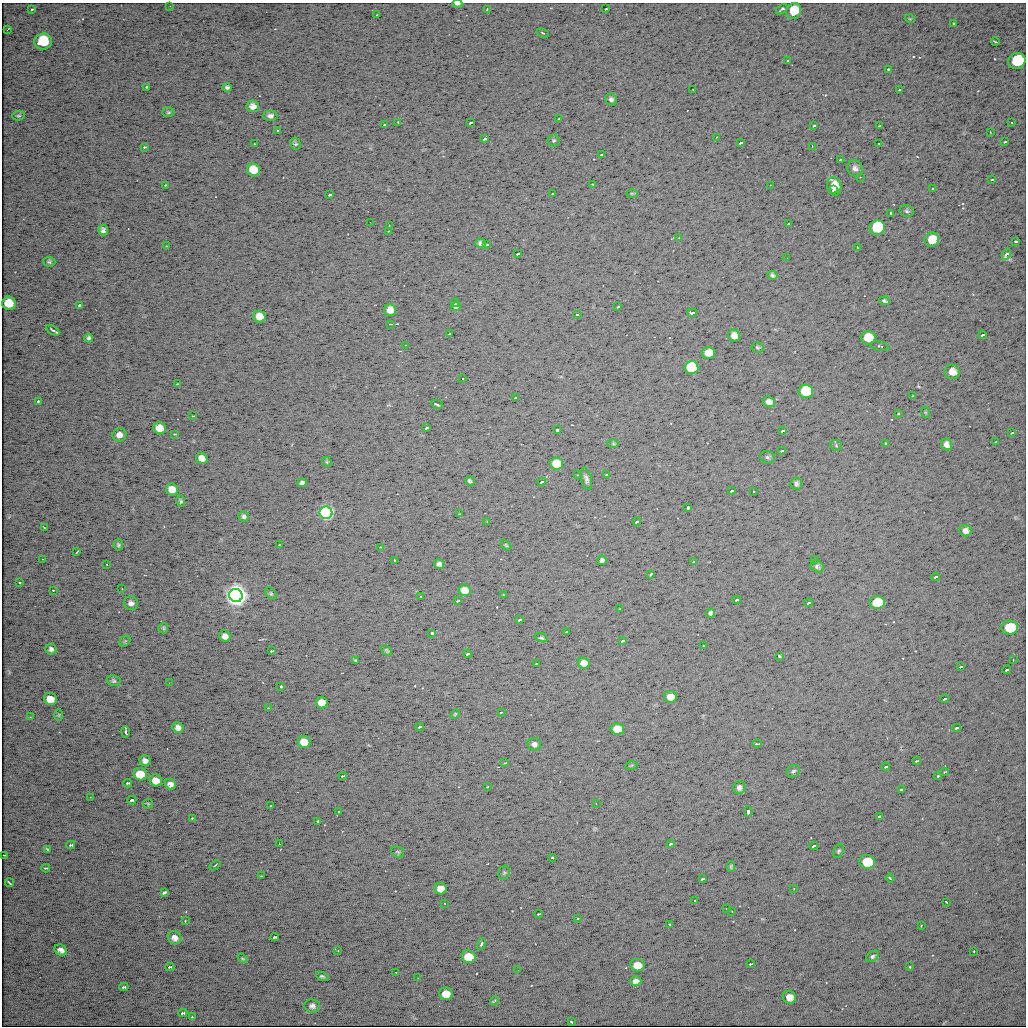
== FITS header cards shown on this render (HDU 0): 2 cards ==
NAXIS1  =                 1024
NAXIS2  =                 1024

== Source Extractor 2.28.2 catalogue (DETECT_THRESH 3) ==
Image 1024 x 1024 px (HDU 0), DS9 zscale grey, 1 PNG px = 1 image px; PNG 1028 x 1028 px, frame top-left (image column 1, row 1024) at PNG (2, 3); each listed source drawn as its Kron ellipse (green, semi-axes under 4 px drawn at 4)
Background 34.7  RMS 4.7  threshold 14.2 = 3 sigma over >= 5 px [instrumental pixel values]
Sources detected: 304; all 304 listed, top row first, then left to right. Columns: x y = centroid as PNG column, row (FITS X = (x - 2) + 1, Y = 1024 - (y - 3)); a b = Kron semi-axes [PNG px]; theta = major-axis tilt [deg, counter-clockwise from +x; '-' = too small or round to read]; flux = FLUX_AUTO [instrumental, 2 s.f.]
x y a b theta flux
457 4 5 2 - 9.0e+02
170 6 2 2 - 2.2e+02
487 9 3 2 - 2.8e+02
606 9 3 2 - 3.8e+02
782 9 6 3 39 8.5e+02
32 10 3 2 - 3.9e+02
794 11 8 7 - 7.2e+03
376 15 3 2 - 4.1e+02
910 19 5 3 - 2.5e+02
953 24 3 3 - 4.2e+02
8 29 4 2 - 2.9e+02
543 33 6 3 -27 3.5e+02
43 41 9 8 - 1.5e+04
995 42 4 2 - 3.6e+02
788 61 3 2 - 3.8e+02
1017 61 9 8 - 1.5e+04
888 69 3 2 - 3.1e+02
146 87 3 3 - 8.1e+02
227 87 5 4 - 6.9e+02
693 89 2 2 - 2.5e+02
899 90 3 3 - 9.0e+02
611 99 6 5 - 9.9e+02
253 106 6 6 - 2.0e+03
168 112 6 5 - 4.9e+02
18 116 6 4 14 5.3e+02
270 116 7 5 0 1.2e+03
559 119 3 3 - 5.2e+02
398 122 3 2 - 2.0e+02
1012 122 3 2 - 6.5e+02
471 123 4 2 - 1.2e+03
384 125 3 3 - 7.3e+02
813 126 3 3 - 5.3e+02
879 126 3 2 - 6.9e+02
277 131 3 2 - 3.7e+02
990 132 3 2 - 2.0e+02
716 137 3 2 - 1.9e+02
485 139 4 3 - 3.0e+04
554 140 6 6 - 5.5e+02
1004 142 3 2 - 3.4e+02
295 143 6 5 - 6.4e+02
740 143 3 3 - 8.0e+02
254 144 3 3 - 6.0e+02
878 144 2 2 - 2.3e+02
812 146 3 3 - 2.7e+02
144 147 3 3 - 8.3e+02
602 155 4 3 - 1.2e+03
841 160 4 3 - 1.8e+03
855 168 8 7 - 1.4e+03
253 170 7 6 - 6.9e+03
860 177 2 2 - 1.9e+02
992 180 3 2 - 4.0e+02
592 184 4 2 - 2.0e+02
165 185 3 3 - 5.4e+02
770 185 2 2 - 1.6e+02
834 186 9 7 -72 5.6e+03
933 189 4 2 - 2.4e+02
833 190 3 3 - 1.2e+03
632 193 6 4 -1 3.8e+02
552 194 3 3 - 5.0e+02
330 195 4 3 - 1.0e+03
907 211 7 5 -13 6.5e+02
890 213 3 2 - 2.4e+02
370 222 2 2 - 2.2e+02
788 224 3 3 - 8.5e+02
389 226 3 3 - 3.4e+02
877 228 8 7 - 3.1e+04
103 230 5 5 - 1.0e+03
389 231 4 3 - 4.8e+02
679 238 3 2 - 7.3e+02
932 240 7 7 - 6.2e+03
1016 241 3 2 - 6.3e+02
480 243 5 4 - 9.7e+02
487 245 3 3 - 4.1e+02
166 246 3 2 - 2.7e+02
857 247 3 3 - 3.8e+02
518 254 4 2 - 6.1e+02
1006 254 6 4 60 2.4e+03
787 258 2 2 - 9.4e+02
49 262 6 5 - 5.7e+02
772 275 5 4 - 8.0e+02
884 301 5 3 - 6.3e+02
9 303 7 7 - 8.0e+03
455 303 4 3 - 5.8e+02
80 305 4 3 - 2.5e+03
456 307 5 4 - 6.3e+02
617 307 3 2 - 3.8e+02
390 310 6 6 - 4.3e+03
692 313 5 3 - 1.8e+03
577 315 4 3 - 3.0e+03
259 317 6 6 - 4.7e+03
390 324 3 2 - 2.6e+02
53 330 7 3 -33 7.1e+02
449 334 3 2 - 5.4e+02
983 335 4 3 - 2.9e+03
734 336 6 6 - 2.4e+03
89 338 4 3 - 6.3e+02
868 338 7 6 - 8.3e+03
405 345 3 2 - 2.2e+02
880 346 9 4 -11 6.3e+02
758 347 6 5 - 5.1e+02
708 353 6 6 - 5.6e+03
691 367 7 6 - 3.2e+04
952 372 7 7 - 3.3e+03
463 379 3 2 - 4.0e+02
178 384 4 3 - 8.8e+02
806 391 7 6 - 3.3e+04
913 396 3 2 - 2.8e+02
516 398 4 3 - 2.2e+03
39 401 4 3 - 1.6e+03
769 402 6 5 - 1.7e+03
437 404 6 2 -28 4.8e+02
925 412 5 3 - 3.1e+02
898 413 3 3 - 4.6e+02
193 416 3 3 - 2.7e+02
160 428 6 6 - 6.0e+03
427 428 4 3 - 1.8e+03
557 430 3 3 - 8.7e+02
783 431 4 3 - 2.2e+03
1012 433 3 2 - 2.8e+02
174 434 3 3 - 5.5e+02
119 435 7 6 - 2.0e+03
995 442 3 2 - 2.6e+02
886 443 3 3 - 4.7e+02
613 444 6 4 -1 3.7e+02
946 444 6 5 - 1.6e+03
836 445 5 5 - 4.8e+02
782 451 4 2 - 6.3e+02
767 457 7 6 - 6.7e+02
202 458 6 5 - 3.2e+03
327 462 5 4 - 4.0e+02
557 464 6 6 - 1.5e+04
578 475 3 3 - 3.0e+02
607 475 4 2 - 1.1e+03
586 479 11 5 -77 1.2e+03
470 481 5 4 - 5.5e+02
542 482 4 3 - 2.1e+04
302 483 4 4 - 8.4e+02
796 483 6 6 - 9.9e+02
172 489 6 6 - 5.2e+03
732 491 4 3 - 1.4e+03
753 491 2 2 - 1.8e+02
181 501 6 4 -79 4.9e+02
688 508 4 3 - 1.3e+03
326 513 6 6 - 3.2e+05
460 514 3 2 - 5.1e+02
244 516 5 5 - 7.0e+02
487 522 3 2 - 2.6e+02
637 522 4 3 - 1.3e+03
44 528 4 2 - 2.7e+02
965 531 6 5 - 1.6e+03
118 545 5 5 - 6.0e+02
280 545 4 2 - 9.0e+02
506 545 6 3 -46 3.6e+02
380 547 3 2 - 2.8e+02
77 552 3 2 - 2.2e+02
43 559 3 2 - 3.1e+02
602 560 5 4 - 8.3e+02
815 560 2 2 - 2.0e+02
395 561 3 2 - 3.9e+02
694 562 4 3 - 1.9e+03
107 564 3 2 - 3.1e+02
439 564 5 4 - 9.7e+02
817 566 7 5 -32 8.3e+02
651 574 4 2 - 4.7e+02
936 577 4 3 - 2.2e+03
20 582 3 3 - 5.9e+02
122 589 2 2 - 2.3e+02
53 590 2 2 - 2.4e+02
464 590 6 5 - 4.6e+03
271 593 7 4 -49 4.9e+02
236 595 7 6 - 1.4e+06
503 595 3 2 - 5.0e+02
421 596 3 2 - 3.8e+02
737 600 4 3 - 8.4e+02
458 601 4 2 - 6.5e+02
877 602 7 6 - 2.2e+04
131 603 7 6 - 1.4e+03
809 603 4 3 - 2.9e+03
620 609 4 2 - 4.4e+02
711 613 4 4 - 7.4e+02
520 620 4 3 - 1.1e+03
163 628 5 4 - 4.0e+02
1010 628 8 7 - 1.9e+04
567 632 4 2 - 8.6e+02
432 633 3 3 - 6.7e+02
225 636 6 5 - 1.9e+03
541 638 6 4 -16 4.9e+02
125 641 6 4 45 4.7e+02
622 641 3 2 - 5.6e+02
703 646 3 3 - 4.1e+02
51 649 5 5 - 9.6e+02
387 650 6 4 -45 4.4e+02
272 651 4 2 - 7.2e+02
468 654 4 3 - 1.7e+03
779 656 3 3 - 7.1e+02
356 660 3 3 - 5.3e+02
1013 660 2 2 - 2.2e+02
584 663 6 5 - 3.9e+03
537 664 4 2 - 8.3e+02
961 667 4 2 - 4.7e+02
1007 670 4 3 - 7.9e+02
113 681 7 5 -13 6.5e+02
169 683 3 2 - 2.6e+02
281 686 3 3 - 8.9e+02
670 697 6 5 - 3.3e+03
50 699 7 6 - 5.2e+03
945 699 4 3 - 3.0e+03
322 703 6 5 - 7.2e+03
268 708 3 2 - 3.4e+02
501 712 3 2 - 3.3e+02
455 714 5 4 - 3.6e+02
59 715 6 4 89 3.7e+02
30 717 4 3 - 2.5e+02
420 727 4 3 - 1.5e+03
178 728 6 5 - 1.5e+03
957 728 4 3 - 1.9e+03
617 729 7 6 - 8.1e+03
126 732 5 2 - 5.3e+02
304 742 6 6 - 8.1e+03
534 744 7 6 - 1.1e+03
757 744 5 2 - 3.1e+02
145 761 6 5 - 1.4e+03
917 761 4 2 - 5.8e+02
505 763 4 2 - 3.2e+02
631 766 6 4 20 2.9e+02
886 767 4 3 - 6.2e+02
793 771 7 5 33 6.9e+02
944 772 4 3 - 4.0e+02
140 774 7 6 - 1.0e+04
343 776 4 2 - 7.4e+02
938 776 3 3 - 5.5e+02
156 780 6 6 - 3.9e+03
128 783 4 3 - 9.3e+02
170 784 6 5 - 1.6e+03
488 786 4 2 - 5.2e+02
739 787 6 6 - 1.2e+03
901 790 3 3 - 6.4e+02
90 797 3 2 - 3.4e+02
132 800 4 3 - 6.1e+03
148 804 5 4 - 3.5e+02
596 804 2 2 - 1.6e+02
271 806 3 2 - 4.7e+02
339 811 2 2 - 2.0e+02
748 811 5 3 - 1.8e+03
879 816 3 3 - 7.9e+02
193 818 4 2 - 6.7e+02
318 821 3 3 - 5.0e+02
279 844 3 2 - 3.8e+02
671 844 4 3 - 1.2e+03
71 845 4 3 - 1.7e+03
814 846 4 3 - 2.1e+03
47 849 4 3 - 7.6e+02
839 851 7 5 66 6.3e+02
398 852 7 5 -34 4.8e+02
4 855 4 2 - 3.3e+02
552 857 3 2 - 3.2e+02
867 862 8 6 -12 2.0e+04
215 865 6 2 40 3.0e+02
731 866 5 4 - 4.5e+02
46 868 4 3 - 7.2e+02
504 873 7 5 68 5.8e+02
262 876 4 3 - 4.3e+02
890 878 4 2 - 3.5e+02
702 879 4 2 - 1.2e+03
9 883 5 2 - 3.3e+02
441 888 6 5 - 4.9e+03
794 888 3 2 - 3.6e+02
164 892 4 3 - 7.4e+02
695 901 3 2 - 9.3e+02
947 902 3 2 - 4.2e+02
445 903 2 2 - 2.4e+02
727 909 2 2 - 2.1e+02
732 912 3 2 - 5.9e+02
539 914 4 2 - 8.3e+02
578 918 3 2 - 4.0e+02
185 921 3 3 - 3.9e+02
670 924 3 2 - 2.3e+02
921 926 3 2 - 2.5e+02
275 937 4 3 - 3.9e+03
175 938 7 6 - 1.7e+03
481 944 6 3 67 7.0e+02
61 950 6 5 - 1.6e+03
338 951 4 2 - 2.4e+02
974 951 2 2 - 2.2e+02
873 956 7 5 39 6.6e+02
469 957 7 6 - 1.3e+04
243 958 6 4 -33 4.0e+02
751 964 4 2 - 7.6e+02
637 965 7 6 - 4.8e+03
170 967 4 3 - 1.2e+03
910 967 3 2 - 2.9e+02
518 970 2 2 - 2.2e+02
396 972 3 2 - 4.4e+02
322 976 6 4 -21 6.1e+02
418 978 2 2 - 3.5e+02
636 981 6 5 - 1.3e+03
124 987 4 3 - 1.0e+03
446 994 7 6 - 6.0e+03
789 997 7 6 - 2.4e+03
494 1001 5 3 - 6.2e+02
312 1006 8 6 -6 1.3e+03
183 1013 4 3 - 2.4e+03
192 1017 4 2 - 8.7e+02
571 1022 3 2 - 2.5e+02
At the frame edge (FLAGS 8, measured only in part): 2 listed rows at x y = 457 4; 4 855